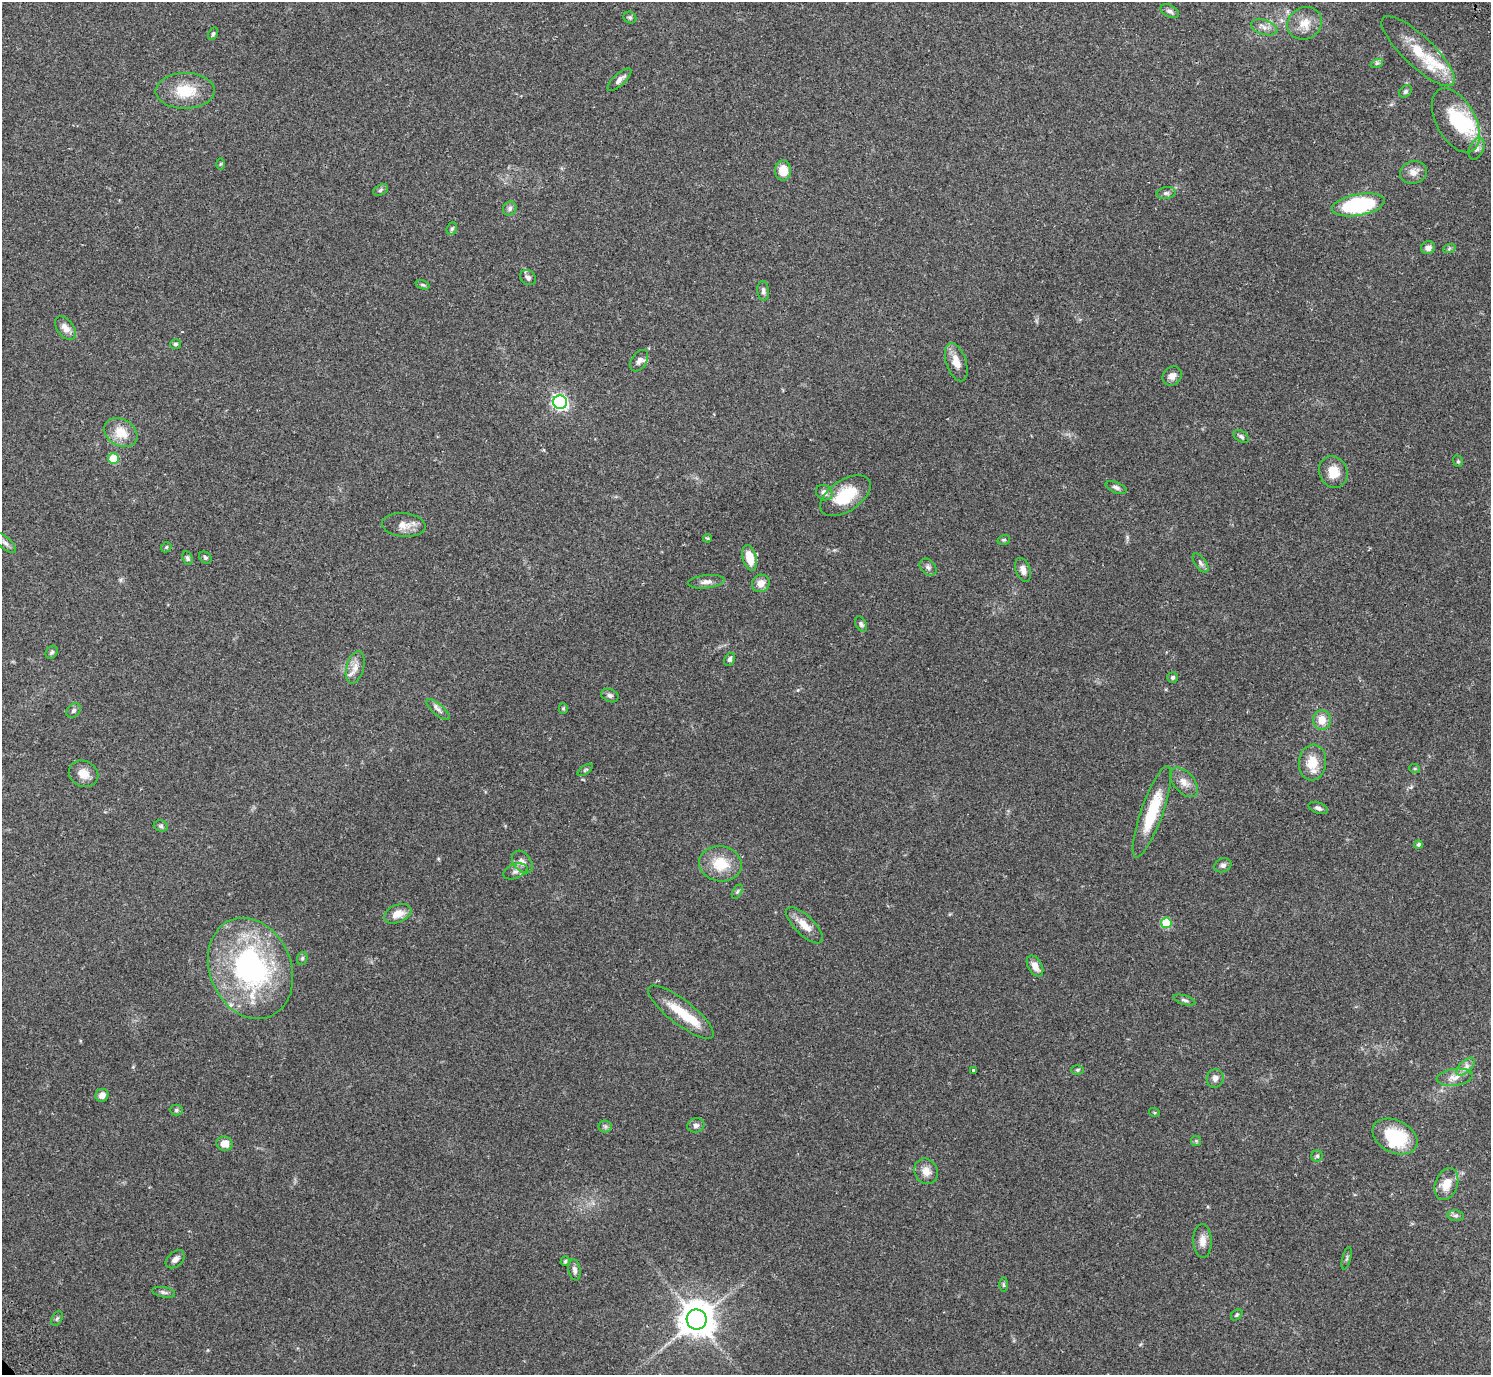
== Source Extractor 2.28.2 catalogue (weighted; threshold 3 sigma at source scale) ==
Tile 10 of 4 x 4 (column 2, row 3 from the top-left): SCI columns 1536-3024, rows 1576-2948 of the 6052 x 6035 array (HDU 1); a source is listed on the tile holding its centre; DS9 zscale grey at full resolution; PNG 1493 x 1377 px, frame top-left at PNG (2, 2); each listed source drawn as its Kron ellipse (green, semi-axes under 4 px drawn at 4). Shown black and unused: <1% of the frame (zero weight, under 2 of 3 exposures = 3% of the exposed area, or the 3 px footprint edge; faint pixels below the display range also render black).
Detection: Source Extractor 2.28.2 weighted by HDU 2 'WHT'; one run over the whole footprint, this tile lists its part. Background 0.0812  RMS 0.0059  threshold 0.0267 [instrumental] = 3 sigma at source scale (4.5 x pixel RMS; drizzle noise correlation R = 1.50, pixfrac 1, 0.05/0.05 arcsec/px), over >= 5 px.
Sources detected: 119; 2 inside a brighter object's white glare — neither listed nor drawn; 6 inside a brighter listed object's ellipse — not listed separately; the other 111 listed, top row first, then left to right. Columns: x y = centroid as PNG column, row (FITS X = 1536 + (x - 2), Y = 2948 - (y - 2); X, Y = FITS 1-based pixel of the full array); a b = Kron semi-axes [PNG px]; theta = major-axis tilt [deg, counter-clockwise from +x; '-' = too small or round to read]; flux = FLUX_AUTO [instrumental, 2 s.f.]
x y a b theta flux
1170 11 10 6 -29 1.8
630 17 6 5 - 1
1305 23 18 16 32 8.4
1264 27 13 7 -18 3.2
213 34 7 4 63 0.89
1418 51 48 15 -43 20
1377 63 6 4 18 0.97
619 80 15 6 44 2.8
185 91 29 18 1 17
1405 91 7 5 40 1.2
1456 120 35 19 -62 29
1477 149 11 7 65 2.4
220 164 6 4 88 0.64
783 170 10 8 89 8.2
1413 172 13 11 15 4.7
381 190 8 5 28 1
1166 193 9 6 7 1.6
1358 205 27 10 10 53
510 209 7 6 - 1.8
452 229 6 5 - 0.97
1428 248 7 6 - 3
1449 249 6 4 20 0.82
528 278 8 7 - 1.8
422 285 7 4 -18 0.92
763 291 10 5 -85 1.8
65 328 13 8 -53 4.6
175 344 5 5 - 1
639 361 12 7 56 2.7
956 362 20 10 -72 7.1
1172 376 10 8 42 3.6
560 402 7 6 - 150
121 433 17 13 -31 10
1241 436 8 5 -33 1.4
113 459 5 5 - 16
1458 461 6 4 -70 0.87
1333 472 16 14 -64 9.2
1116 487 11 5 -22 1.7
824 493 8 7 - 3.2
845 496 28 15 34 21
404 525 22 12 -6 6.1
707 538 4 3 - 0.9
1004 540 6 4 19 0.78
5 543 13 6 -42 2.2
166 547 5 4 - 0.76
205 557 7 5 -40 1.1
187 558 7 5 -66 1.4
750 558 13 7 -76 11
1200 563 11 5 -54 1.6
928 567 10 7 -46 1.9
1023 570 12 7 -69 3.3
706 582 18 6 6 3.1
761 583 9 8 - 5
861 624 8 5 -60 1.3
52 652 7 5 51 1
730 659 7 5 63 1.3
355 667 17 8 74 4.5
1172 677 5 5 - 1.1
610 696 9 6 -23 1.6
438 709 14 5 -40 2.4
563 709 5 4 - 0.71
73 711 8 6 45 1.5
1322 720 10 9 - 7.3
1312 762 18 13 83 12
1415 769 5 3 - 0.6
585 770 9 4 36 0.85
84 774 15 12 -28 6.1
1184 782 18 10 -48 5.5
1318 808 10 5 -20 1.8
1152 812 48 11 70 26
161 826 7 5 -15 1.3
1418 845 4 4 - 1.3
522 862 13 8 -51 3.4
720 864 21 17 -9 16
1223 865 9 7 20 2.1
515 871 13 7 21 2.6
737 892 8 4 59 0.95
398 914 14 9 23 6.5
1166 923 5 5 - 27
805 925 24 9 -44 7.4
302 958 6 5 - 0.94
1035 966 11 7 -60 4.4
250 968 52 40 -67 120
1185 1000 11 4 -16 1.5
681 1012 40 12 -37 17
1466 1067 11 6 42 2.9
973 1070 3 3 - 0.92
1077 1070 6 4 1 0.89
1454 1077 18 8 7 4.9
1215 1078 9 8 - 2.8
102 1095 7 6 - 3.1
176 1110 6 5 - 1
1154 1112 5 3 - 0.6
696 1125 9 7 13 2
605 1126 6 6 - 1.3
1395 1137 24 16 -27 29
1196 1141 5 5 - 0.77
224 1144 8 7 - 5.6
1317 1156 6 5 - 1
926 1171 13 11 -60 5.1
1446 1184 16 11 69 8.7
1456 1216 8 5 -5 1.4
1202 1241 17 9 -88 4.7
1347 1258 11 3 75 0.91
175 1259 11 7 42 2.9
565 1261 5 4 - 0.86
574 1270 10 6 -80 2.1
1003 1285 7 3 -89 0.89
164 1292 12 5 -10 1.6
1237 1315 6 4 42 0.85
57 1318 8 5 62 1.1
697 1319 10 10 - 1300